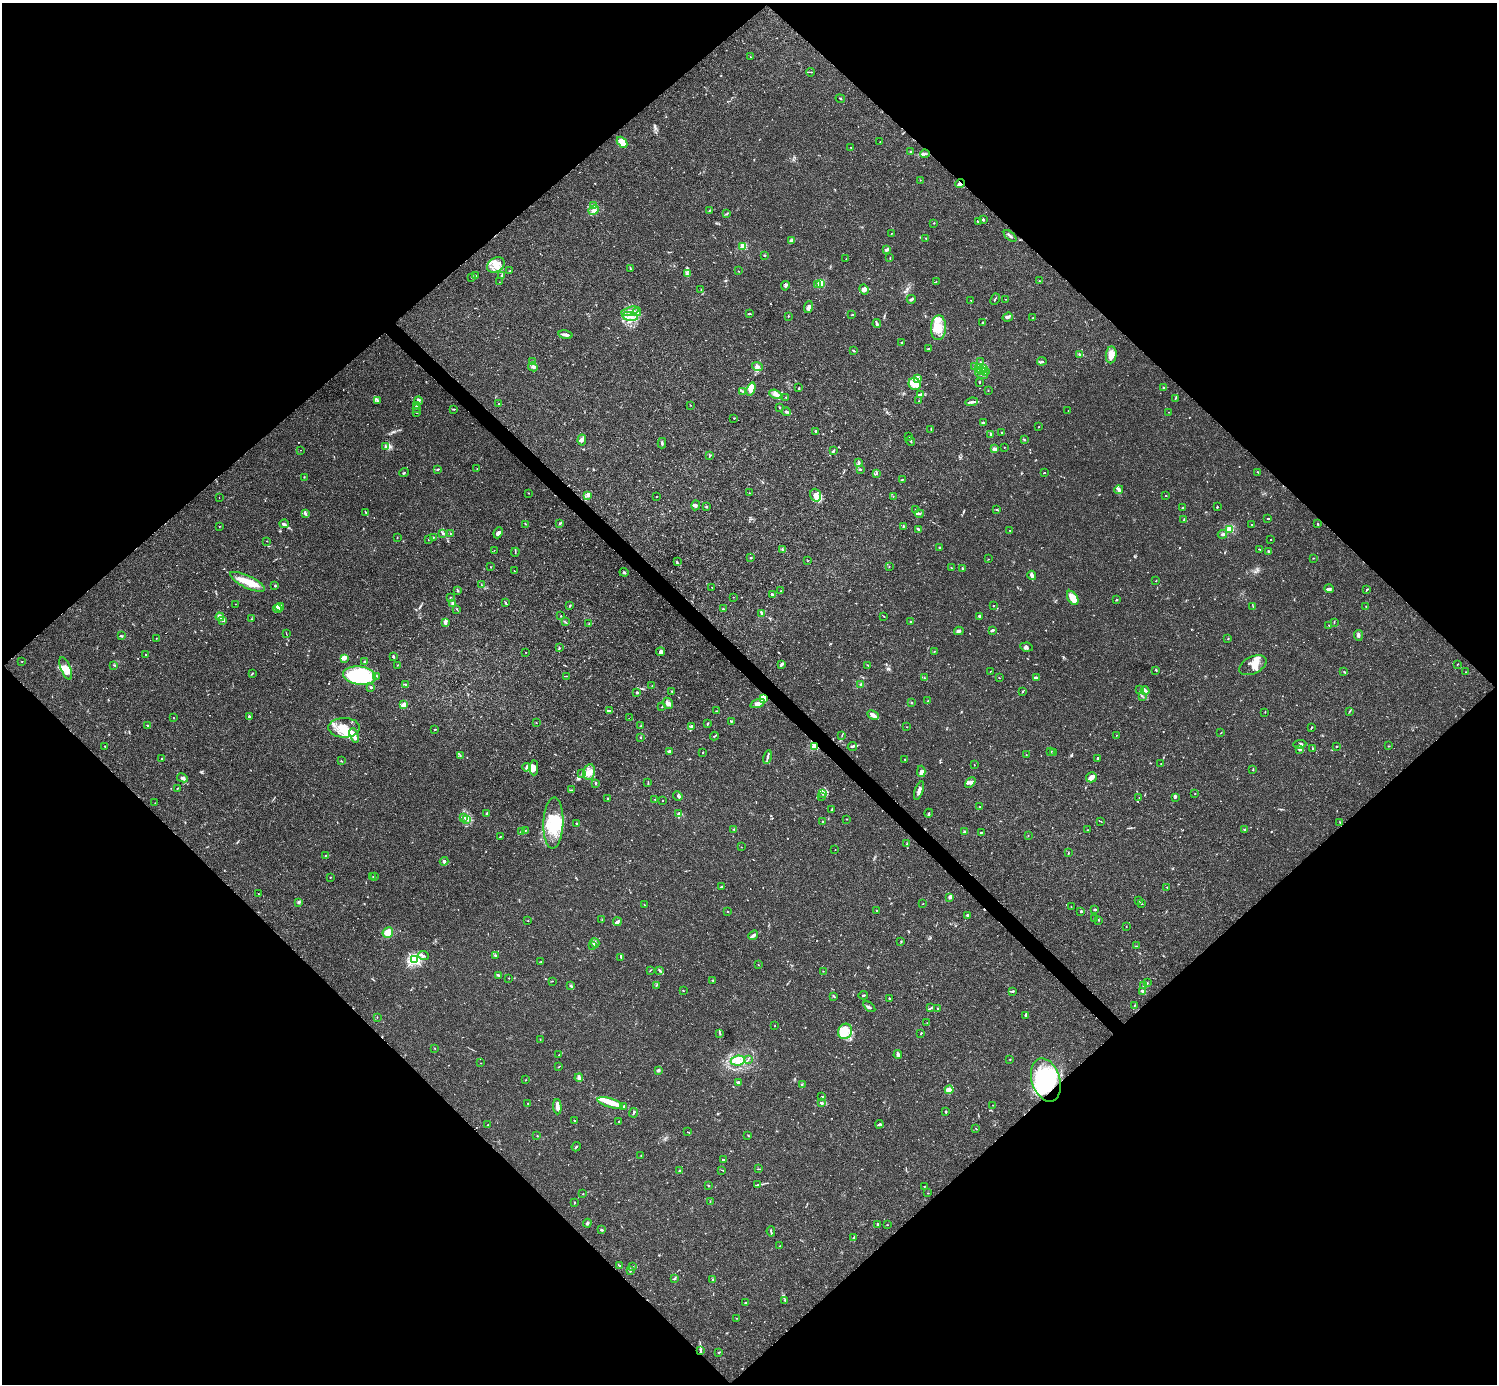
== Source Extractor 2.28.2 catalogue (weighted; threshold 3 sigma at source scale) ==
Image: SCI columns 1-5979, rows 158-5682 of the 5982 x 5981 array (HDU 1 of 3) = the unmasked area's bounding box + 8 px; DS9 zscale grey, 4 x 4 block average (1 PNG px = mean of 4 x 4 image px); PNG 1499 x 1386 px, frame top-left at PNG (2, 3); each listed source drawn as its Kron ellipse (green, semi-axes under 4 px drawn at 4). Shown black and unused: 51% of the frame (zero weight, under 3 of 4 exposures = <1% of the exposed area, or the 3 px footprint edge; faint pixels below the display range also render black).
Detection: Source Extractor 2.28.2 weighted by HDU 2 'WHT'. Background 0.0165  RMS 0.0022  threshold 0.00975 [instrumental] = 3 sigma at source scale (4.5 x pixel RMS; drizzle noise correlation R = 1.50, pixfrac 1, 0.05/0.05 arcsec/px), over >= 5 px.
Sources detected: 895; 5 too faint to see at this stretch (4 x 4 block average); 10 inside a brighter object's white glare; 5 cosmic-ray / hot-pixel residue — neither listed nor drawn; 29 coinciding with a brighter row at this scale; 110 inside a brighter listed object's ellipse — not listed separately; of the other 736, all 500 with FLUX_AUTO >= 0.44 (the completeness limit of this list) listed and drawn (236 fainter detections not listed), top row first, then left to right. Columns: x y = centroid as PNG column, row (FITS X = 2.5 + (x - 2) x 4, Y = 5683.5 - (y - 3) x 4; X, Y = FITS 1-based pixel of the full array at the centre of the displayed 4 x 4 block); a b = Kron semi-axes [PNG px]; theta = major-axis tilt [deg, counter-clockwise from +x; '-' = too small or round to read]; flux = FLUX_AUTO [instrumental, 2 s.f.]
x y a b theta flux
750 57 2 2 - 0.45
810 72 4 2 - 0.98
840 99 5 2 - 1.4
622 142 6 3 -48 16
880 142 2 2 - 0.48
851 147 2 2 - 0.7
911 151 2 2 - 0.5
925 154 5 2 - 2.2
920 180 2 2 - 0.5
960 184 5 2 - 2.9
594 205 2 2 - 0.76
594 210 5 3 - 3.7
709 211 2 2 - 0.66
727 213 3 2 - 0.86
983 219 3 2 - 1.7
978 221 2 2 - 1
934 223 3 2 - 0.44
891 233 2 2 - 0.65
1010 236 7 2 -43 2.4
926 238 2 2 - 0.87
791 240 3 3 - 1.8
743 247 2 2 - 45
887 249 4 2 - 3.8
764 255 2 2 - 1.7
890 258 2 2 - 0.67
846 259 2 2 - 0.45
496 265 9 7 30 14
630 268 3 2 - 0.93
510 271 3 2 - 1.5
738 271 2 2 - 0.47
687 273 4 2 - 1.8
475 275 3 2 - 1.1
501 275 3 2 - 1.2
472 278 2 2 - 0.73
1039 281 2 2 - 0.57
499 282 2 2 - 0.51
936 282 2 2 - 0.65
820 283 2 2 - 53
818 284 2 2 - 1.5
785 286 5 2 - 1.9
864 289 5 4 - 4.4
701 290 2 2 - 0.49
911 299 4 2 - 2.8
995 299 6 2 62 1.4
1006 299 2 2 - 0.54
971 300 2 2 - 1
808 307 6 2 73 2.9
630 311 9 3 14 6
637 312 4 3 - 3.2
749 314 4 2 - 1.2
852 315 2 2 - 0.53
630 316 8 4 -8 7.7
788 316 2 2 - 0.98
1008 317 5 2 - 2.4
1033 318 2 2 - 0.63
982 322 2 2 - 1.2
877 324 4 3 - 2.7
938 328 12 7 87 17
566 335 7 2 -10 5.6
902 343 2 2 - 1.9
928 349 3 2 - 1.5
853 350 3 2 - 1
1080 355 2 2 - 0.44
1111 355 8 5 83 13
1042 361 5 2 - 2.1
532 362 3 2 - 1.3
981 362 2 2 - 0.67
757 366 5 4 - 4.3
975 366 4 2 - 2.2
533 367 5 2 - 2.5
978 369 3 3 - 2.9
983 369 3 2 - 0.79
981 370 2 2 - 0.6
985 371 3 2 - 1.6
981 374 6 3 -24 5.8
918 378 3 2 - 3.3
980 382 3 2 - 0.77
915 384 6 6 - 8.7
799 388 3 2 - 1
1164 388 3 2 - 1.9
751 389 7 4 69 12
988 390 2 2 - 0.49
742 391 2 2 - 1.1
775 394 6 4 -21 4.8
921 394 4 3 - 2.5
786 397 2 2 - 0.61
1176 398 2 2 - 0.66
377 401 2 2 - 0.71
418 401 4 2 - 2.2
919 401 2 2 - 0.45
971 402 6 2 6 2.9
499 404 2 2 - 0.81
691 405 2 2 - 0.6
416 406 2 2 - 0.89
416 408 3 2 - 1
780 408 2 2 - 1.1
453 409 2 2 - 0.62
1068 411 3 2 - 0.45
786 412 4 2 - 3.2
1168 412 2 2 - 0.45
416 413 2 2 - 1.2
734 418 2 2 - 0.91
983 423 3 2 - 1.8
1039 427 2 2 - 0.61
931 429 3 2 - 0.97
816 431 3 2 - 2.2
1001 432 2 2 - 0.77
991 434 3 2 - 1.2
909 436 2 2 - 0.58
582 440 5 3 - 3.3
1025 440 3 2 - 1
910 441 5 2 - 1.6
662 443 5 2 - 1.9
385 446 2 2 - 1.3
1004 447 2 2 - 0.9
994 449 3 2 - 1.9
301 450 2 2 - 0.59
833 451 4 2 - 1.9
710 456 3 2 - 0.73
859 462 4 3 - 1.7
438 469 3 2 - 1.4
477 469 2 2 - 0.5
860 469 3 2 - 1.2
1258 472 3 2 - 0.73
404 473 5 2 - 1.1
876 473 3 2 - 1.5
1044 473 2 2 - 0.7
304 477 2 2 - 0.55
902 480 4 2 - 0.87
1119 490 4 4 - 2.9
528 493 2 2 - 1
749 493 2 2 - 0.6
588 495 3 2 - 1.9
815 495 6 5 - 8
1166 495 2 2 - 0.7
893 496 2 2 - 0.51
656 497 2 2 - 0.62
219 498 2 2 - 0.52
696 505 5 3 - 2.8
707 506 3 2 - 0.81
1217 506 3 2 - 0.74
1182 508 2 2 - 1
997 509 4 2 - 1.4
915 510 3 2 - 0.49
365 512 2 2 - 0.64
919 513 4 2 - 2
305 514 3 2 - 2
1268 518 2 2 - 1.1
1184 520 3 2 - 1
560 523 3 2 - 1.6
284 524 5 3 - 2.5
525 524 2 2 - 0.52
1252 524 2 2 - 0.47
1318 524 3 2 - 1.4
219 526 2 2 - 0.64
903 526 3 2 - 1.3
918 529 3 2 - 2.8
1230 529 2 2 - 99
1010 531 3 2 - 0.9
450 533 2 2 - 0.64
498 533 6 4 65 4.4
443 534 2 2 - 1
1222 534 5 2 - 2.7
433 537 3 2 - 0.97
397 538 2 2 - 0.87
429 539 2 2 - 0.63
1271 539 2 2 - 0.46
267 541 2 2 - 0.48
939 547 2 2 - 0.98
1260 549 2 2 - 0.86
494 550 2 2 - 0.65
783 550 2 2 - 0.78
515 552 4 2 - 1.3
1269 552 3 2 - 1.5
751 558 2 2 - 1
1313 558 2 2 - 0.5
988 559 2 2 - 0.68
807 561 2 2 - 0.44
677 562 2 2 - 0.67
491 567 2 2 - 0.61
889 567 2 2 - 0.45
951 567 2 2 - 0.6
963 569 2 2 - 0.91
514 571 2 2 - 1.5
624 572 4 2 - 2.1
1032 575 5 2 - 8.8
1156 581 2 2 - 0.67
247 582 19 6 -25 22
481 585 2 2 - 0.5
275 586 3 2 - 1.3
712 587 2 2 - 0.56
1329 589 5 3 - 2.4
1367 589 2 2 - 0.46
457 590 3 2 - 2
781 591 2 2 - 0.94
773 594 4 3 - 1.9
450 597 3 2 - 0.8
733 597 2 2 - 0.46
1073 598 8 4 -57 22
1116 600 3 2 - 0.85
453 603 2 2 - 0.81
506 603 4 2 - 1.5
236 604 2 2 - 0.52
570 605 4 2 - 1.1
993 606 2 2 - 0.94
1366 606 2 2 - 0.59
280 607 4 2 - 2.1
1253 607 2 2 - 0.61
277 609 4 2 - 2.6
457 609 3 2 - 0.81
723 609 2 2 - 1.8
762 614 3 2 - 1.4
561 616 2 2 - 0.62
884 616 2 2 - 0.78
979 616 3 3 - 1.6
220 617 4 2 - 14
251 619 2 2 - 0.51
222 620 3 3 - 2
911 621 2 2 - 1.1
445 622 4 3 - 3.6
565 622 3 2 - 1
1334 623 2 2 - 0.51
589 624 2 2 - 0.89
1329 625 2 2 - 0.61
992 630 4 2 - 2.6
959 631 5 3 - 2.9
286 633 2 2 - 0.53
1358 635 5 3 - 2.6
121 636 3 2 - 1.6
156 638 2 2 - 0.52
1228 639 2 2 - 0.49
1026 647 6 4 -9 3.6
559 648 4 2 - 0.84
934 651 2 2 - 0.55
526 652 2 2 - 0.67
661 652 4 4 - 3.9
146 655 2 2 - 1.6
393 656 3 2 - 1.6
344 658 4 2 - 8.6
22 661 2 2 - 0.59
365 661 4 2 - 2.7
782 664 3 2 - 4.1
1457 664 2 2 - 0.46
114 665 3 2 - 0.72
397 665 2 2 - 0.46
867 665 3 2 - 0.74
1253 665 14 8 26 13
66 668 12 5 -68 9.9
1156 670 2 2 - 0.91
990 671 2 2 - 0.45
1344 672 3 2 - 0.79
1465 672 2 2 - 0.44
252 673 4 2 - 0.96
360 675 16 9 -8 140
377 676 2 2 - 0.69
566 676 2 2 - 0.48
924 677 3 2 - 0.68
999 678 2 2 - 0.52
1036 678 3 2 - 1.9
861 684 3 2 - 0.96
406 685 3 2 - 1.4
652 686 2 2 - 0.59
371 687 3 2 - 1.5
1140 690 3 2 - 0.87
672 691 2 2 - 1.2
1023 691 3 2 - 0.91
1145 691 4 2 - 1.8
637 692 4 2 - 1.8
1142 696 2 2 - 1
763 698 3 3 - 28
928 701 2 2 - 0.87
912 702 2 2 - 0.63
668 703 6 5 - 4.8
758 703 7 3 19 5.5
404 705 3 2 - 11
662 707 2 2 - 0.66
609 711 2 2 - 0.89
716 711 3 2 - 0.6
1350 711 2 2 - 0.57
1265 712 2 2 - 0.48
873 715 6 3 -27 5
249 717 4 2 - 2.5
174 718 2 2 - 0.6
629 718 2 2 - 1.5
731 721 3 2 - 1.4
536 723 2 2 - 0.47
708 723 2 2 - 1
148 725 2 2 - 1.8
640 726 2 2 - 0.72
692 727 3 2 - 1.2
907 727 2 2 - 0.53
344 728 15 10 -1 25
1311 728 4 2 - 0.91
435 729 3 2 - 0.97
1221 733 2 2 - 0.49
354 735 7 3 -71 6.7
842 735 2 2 - 0.69
1116 735 2 2 - 0.61
714 736 4 2 - 1.4
640 738 2 2 - 0.51
1300 744 6 2 8 2.3
105 746 2 2 - 0.87
815 746 2 2 - 83
852 746 5 2 - 2.5
1337 746 2 2 - 0.76
1389 746 3 2 - 0.7
1312 748 3 2 - 0.7
1299 749 3 2 - 1.7
669 751 4 2 - 1.8
703 752 2 2 - 0.79
1050 752 2 2 - 0.98
1054 752 2 2 - 1
460 755 2 2 - 0.48
1026 755 2 2 - 0.6
767 757 7 2 78 2.5
1097 758 3 2 - 1.8
162 759 2 2 - 0.95
905 759 2 2 - 0.94
341 761 2 2 - 0.84
1161 764 2 2 - 0.48
974 765 2 2 - 0.46
526 767 4 3 - 3.2
534 768 7 4 -89 7.7
1253 769 3 2 - 0.66
921 771 6 4 86 4.7
589 772 8 6 79 10
582 774 3 2 - 0.7
1091 777 5 5 - 4.4
182 778 5 4 - 2.8
970 782 6 3 42 4.4
596 783 3 2 - 2.1
648 783 2 2 - 0.83
177 788 2 2 - 0.59
571 790 2 2 - 0.66
919 791 10 2 71 5.9
823 793 3 2 - 1
1195 794 2 2 - 0.48
678 796 5 2 - 2.5
821 796 2 2 - 0.57
1175 797 3 2 - 1.6
1139 798 3 2 - 0.61
607 799 3 2 - 1
654 799 2 2 - 0.44
663 801 2 2 - 0.63
155 803 2 2 - 0.52
979 807 2 2 - 0.74
832 809 4 2 - 1.1
487 813 3 2 - 1.5
679 813 3 2 - 1.7
929 813 4 2 - 1.4
463 818 2 2 - 0.82
466 819 2 2 - 0.88
846 819 2 2 - 0.62
823 821 2 2 - 0.93
1101 821 2 2 - 0.5
553 823 25 10 87 53
1340 823 3 2 - 0.77
577 824 3 2 - 1.3
734 829 2 2 - 1.1
1087 830 2 2 - 0.55
1244 830 2 2 - 0.73
525 831 2 2 - 0.7
522 832 2 2 - 15
964 832 3 2 - 1.2
981 832 2 2 - 1.1
1028 835 2 2 - 0.45
500 837 2 2 - 0.62
907 844 2 2 - 0.69
741 847 2 2 - 0.56
835 850 2 2 - 0.48
1068 853 2 2 - 0.96
325 855 2 2 - 0.53
444 861 4 4 - 3
373 876 2 2 - 0.88
330 877 2 2 - 0.57
375 877 2 2 - 0.67
722 887 3 2 - 1.1
1167 887 2 2 - 0.56
258 893 2 2 - 0.46
950 897 3 2 - 3.3
1139 901 2 2 - 0.46
299 902 3 2 - 2.7
923 904 2 2 - 0.64
1141 904 2 2 - 0.62
644 905 2 2 - 0.63
1071 907 2 2 - 0.45
1095 909 2 2 - 2.5
877 910 2 2 - 0.54
1081 911 2 2 - 1.9
728 912 2 2 - 0.76
967 915 2 2 - 2.8
1094 918 2 2 - 1.1
602 920 2 2 - 0.46
1098 920 2 2 - 0.87
528 921 2 2 - 0.58
617 922 4 2 - 2.5
1126 927 2 2 - 0.47
388 932 5 5 - 19
753 935 5 3 - 3
901 941 2 2 - 0.75
595 943 5 2 - 2.8
593 946 3 2 - 1.2
1136 946 2 2 - 0.56
495 955 2 2 - 0.8
424 956 6 2 -23 1.8
621 958 2 2 - 1.4
415 959 2 2 - 230
541 962 2 2 - 0.54
758 965 2 2 - 0.52
650 970 2 2 - 1.2
660 971 3 2 - 1.2
823 971 2 2 - 0.46
499 975 3 2 - 1.2
509 978 2 2 - 0.74
713 980 2 2 - 0.78
552 981 2 2 - 0.54
1147 983 2 2 - 0.68
1143 985 3 2 - 1.4
571 986 3 2 - 2
656 986 3 2 - 0.7
683 991 2 2 - 0.44
1013 991 3 2 - 1.5
1142 991 4 3 - 2
863 995 5 2 - 1.6
834 996 3 2 - 1.8
889 999 2 2 - 1.7
1134 1005 2 2 - 0.68
869 1007 7 2 -37 2.1
931 1008 3 2 - 1.3
938 1009 2 2 - 1
1026 1015 3 2 - 2.3
377 1017 2 2 - 0.93
927 1023 2 2 - 0.48
775 1026 2 2 - 0.5
845 1031 8 7 - 13
720 1033 2 2 - 0.64
921 1033 3 2 - 1.1
540 1039 2 2 - 0.52
435 1048 2 2 - 0.49
559 1054 2 2 - 0.62
898 1054 4 2 - 4
1010 1059 2 2 - 1.5
748 1060 2 2 - 0.73
738 1061 7 5 7 12
481 1063 2 2 - 0.5
559 1067 3 2 - 0.7
658 1070 3 3 - 3
579 1078 4 3 - 2.9
526 1080 2 2 - 0.49
1046 1080 22 14 -73 73
738 1082 4 2 - 2.9
802 1085 3 2 - 0.83
949 1090 4 2 - 19
822 1097 4 2 - 1.2
528 1103 3 2 - 1.4
610 1103 13 4 -17 12
821 1103 3 2 - 2
992 1105 2 2 - 0.45
557 1107 7 2 -86 9.3
623 1107 3 3 - 1.8
946 1112 2 2 - 1.5
634 1113 5 2 - 1.4
574 1120 2 2 - 1.2
619 1122 2 2 - 0.9
879 1124 4 2 - 1.5
488 1125 2 2 - 0.66
976 1129 3 2 - 0.54
688 1132 3 2 - 0.69
537 1135 2 2 - 0.6
748 1135 3 2 - 0.79
576 1147 5 2 - 1.4
641 1155 2 2 - 0.5
724 1159 3 2 - 1
758 1169 2 2 - 0.87
680 1170 3 2 - 1.6
722 1170 4 2 - 0.96
758 1185 2 2 - 0.91
709 1186 2 2 - 0.45
924 1186 2 2 - 0.59
928 1193 2 2 - 0.54
583 1194 2 2 - 0.69
710 1202 2 2 - 0.51
574 1203 2 2 - 0.89
587 1223 4 3 - 2.1
878 1224 2 2 - 3.3
887 1225 2 2 - 0.57
601 1230 2 2 - 2.6
771 1231 5 2 - 1.7
854 1238 4 2 - 2
780 1246 2 2 - 0.51
620 1266 2 2 - 0.49
632 1267 2 2 - 0.66
630 1271 2 2 - 0.97
674 1279 2 2 - 0.91
713 1279 2 2 - 0.86
785 1300 2 2 - 0.63
746 1302 3 2 - 0.87
736 1318 2 2 - 0.46
700 1350 3 2 - 1.4
718 1352 2 2 - 1.3
Overlapping masked pixels (flux is a lower limit): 4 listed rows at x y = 960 184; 763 698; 815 746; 1046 1080
Diffuse or blended objects may show on this block-average render without a row.